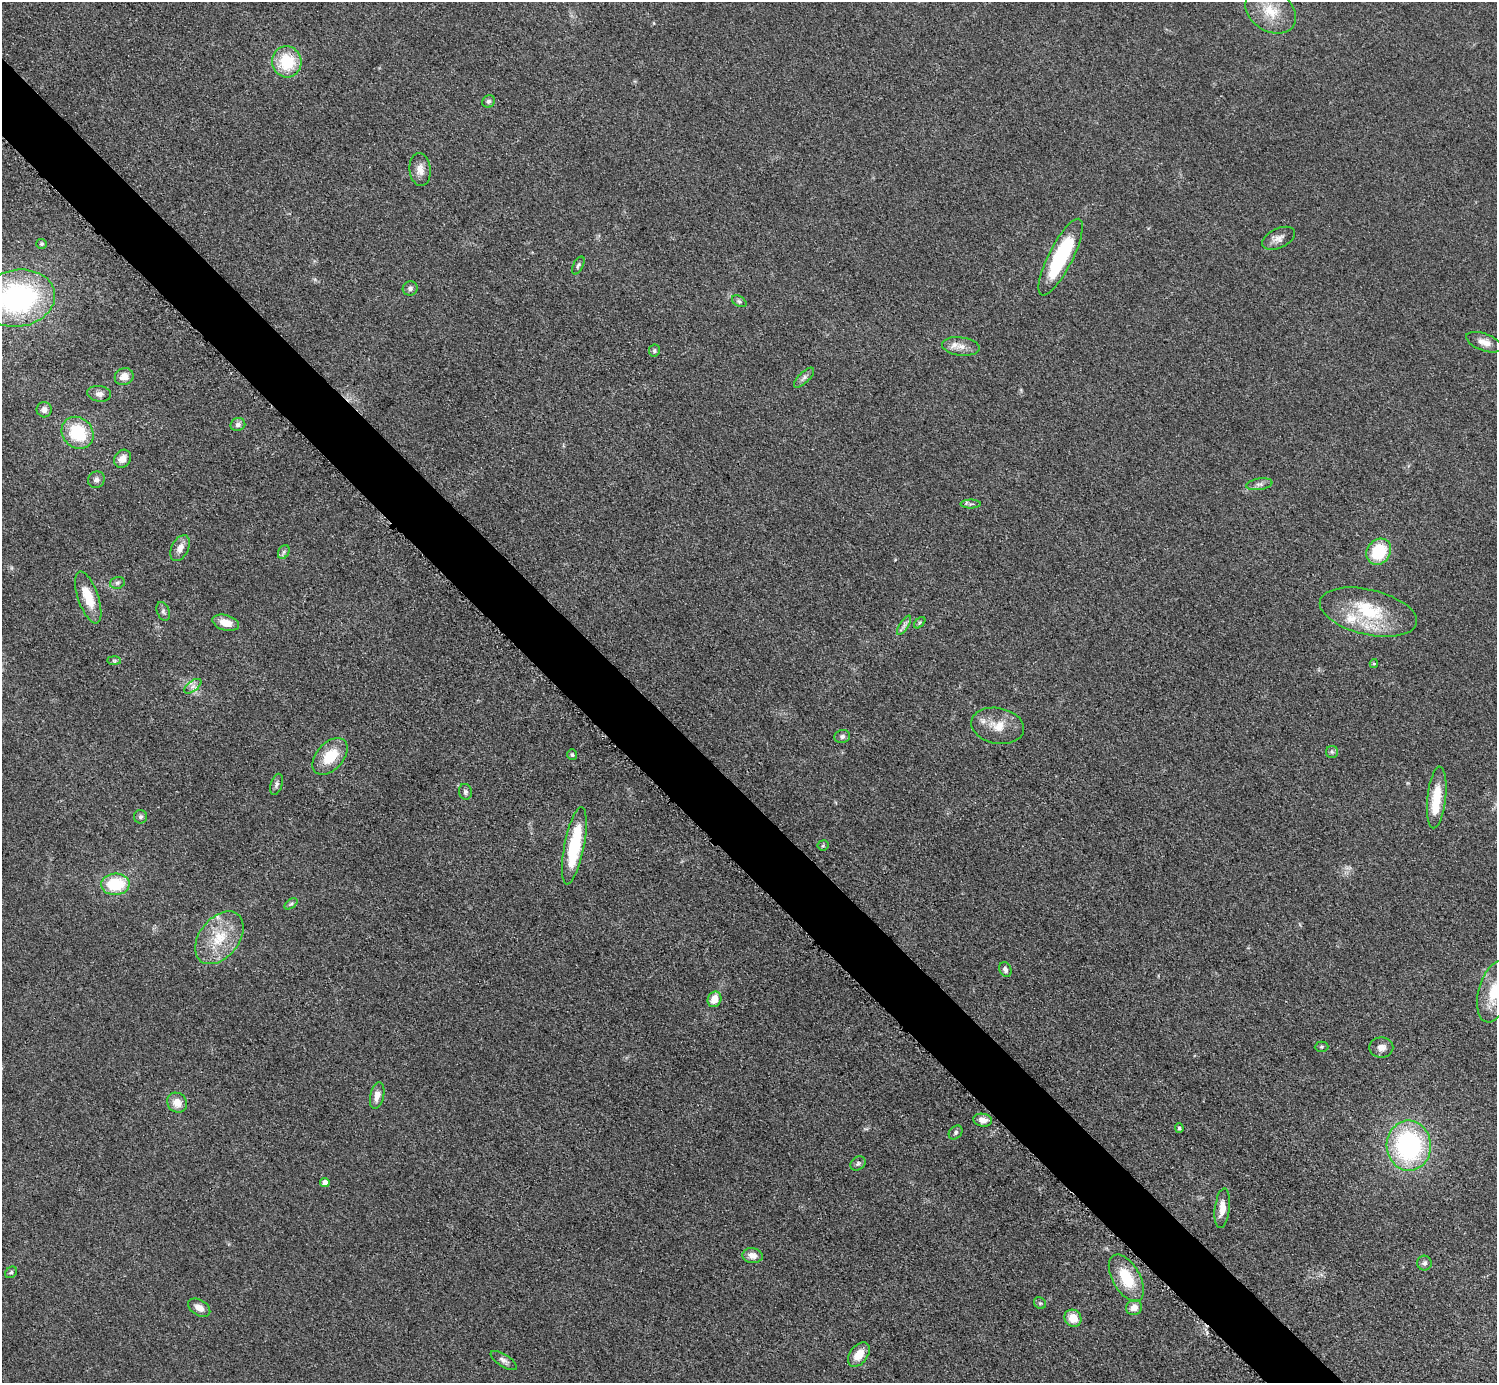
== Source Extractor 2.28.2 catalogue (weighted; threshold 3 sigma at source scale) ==
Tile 11 of 4 x 4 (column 3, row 3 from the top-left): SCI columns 2997-4491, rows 1686-3066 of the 5989 x 5988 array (HDU 1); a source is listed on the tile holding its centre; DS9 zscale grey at full resolution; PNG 1499 x 1385 px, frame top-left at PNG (2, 2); each listed source drawn as its Kron ellipse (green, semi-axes under 4 px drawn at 4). Shown black and unused: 5% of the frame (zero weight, under 3 of 5 exposures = <1% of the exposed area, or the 3 px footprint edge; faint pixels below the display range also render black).
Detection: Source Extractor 2.28.2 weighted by HDU 2 'WHT'; one run over the whole footprint, this tile lists its part. Background 0.0499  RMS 0.0053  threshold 0.0238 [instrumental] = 3 sigma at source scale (4.5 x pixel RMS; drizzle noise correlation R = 1.50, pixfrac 1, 0.05/0.05 arcsec/px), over >= 5 px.
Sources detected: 79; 1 inside a brighter object's white glare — neither listed nor drawn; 3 inside a brighter listed object's ellipse — not listed separately; the other 75 listed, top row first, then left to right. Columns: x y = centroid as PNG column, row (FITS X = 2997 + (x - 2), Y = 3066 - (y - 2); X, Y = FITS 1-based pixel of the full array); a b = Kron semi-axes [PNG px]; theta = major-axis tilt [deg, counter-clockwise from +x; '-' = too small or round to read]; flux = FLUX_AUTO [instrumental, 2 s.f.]
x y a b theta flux
1271 11 27 20 -33 15
287 62 15 14 - 22
489 101 7 6 - 1.3
420 170 16 10 -84 4.7
1279 238 17 9 25 3.8
41 244 5 5 - 1.1
1061 257 42 12 63 49
578 265 10 5 62 1.3
410 288 7 7 - 1.7
18 298 37 28 9 110
739 301 8 5 -29 1.1
1484 342 19 8 -20 4.7
961 346 19 9 -7 5.1
654 351 6 5 - 1
124 377 9 8 - 5.1
804 378 13 5 45 1.9
99 394 12 8 -8 2.6
44 410 7 7 - 2.6
238 425 7 6 - 1.9
78 433 17 15 -45 25
123 459 9 8 - 4
96 480 8 8 - 2.1
1259 484 13 5 9 2.2
971 504 10 4 0 1.1
180 548 14 8 64 4
284 552 7 5 61 1.4
1379 552 14 11 53 23
117 583 8 5 15 1.3
88 597 27 10 -71 13
163 611 10 6 -68 1.4
1368 612 49 22 -13 33
226 623 13 7 -16 6.1
920 623 7 4 45 0.78
904 625 11 4 57 1.7
114 661 7 4 -2 1
1374 664 4 4 - 0.63
193 686 10 5 36 2.1
998 726 27 18 -11 11
842 736 8 6 17 1.6
1332 752 6 6 - 1.1
572 755 5 5 - 0.92
330 756 21 13 48 16
276 784 11 5 73 1.6
465 792 8 6 -78 1.6
1437 797 31 9 84 13
140 817 7 6 - 1.4
823 845 5 5 - 0.73
574 846 39 10 79 32
115 884 14 10 3 25
291 904 7 4 36 1
219 938 30 19 51 20
1005 969 8 6 -65 1.9
1495 992 31 16 75 21
714 999 8 6 69 7
1322 1047 7 5 2 0.87
1381 1047 12 10 0 3.6
377 1095 13 7 78 4.1
177 1103 10 9 - 5.6
983 1120 9 6 -8 3.9
1179 1128 5 3 - 0.9
956 1132 8 6 48 1.2
1409 1146 25 22 -88 84
858 1163 8 6 39 1.3
325 1183 4 4 - 3.3
1222 1208 20 7 83 6.1
752 1256 10 7 -7 3.9
1424 1263 7 7 - 1.5
11 1272 6 5 - 1.1
1126 1278 26 13 -60 19
1040 1303 6 5 - 1
199 1308 12 7 -31 4.1
1134 1308 8 7 - 4.7
1073 1318 9 8 - 7.6
859 1355 14 9 54 7.5
504 1360 15 6 -33 2.2
Isophote crosses this tile's border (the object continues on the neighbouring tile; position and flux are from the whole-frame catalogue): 2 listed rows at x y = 18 298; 1495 992